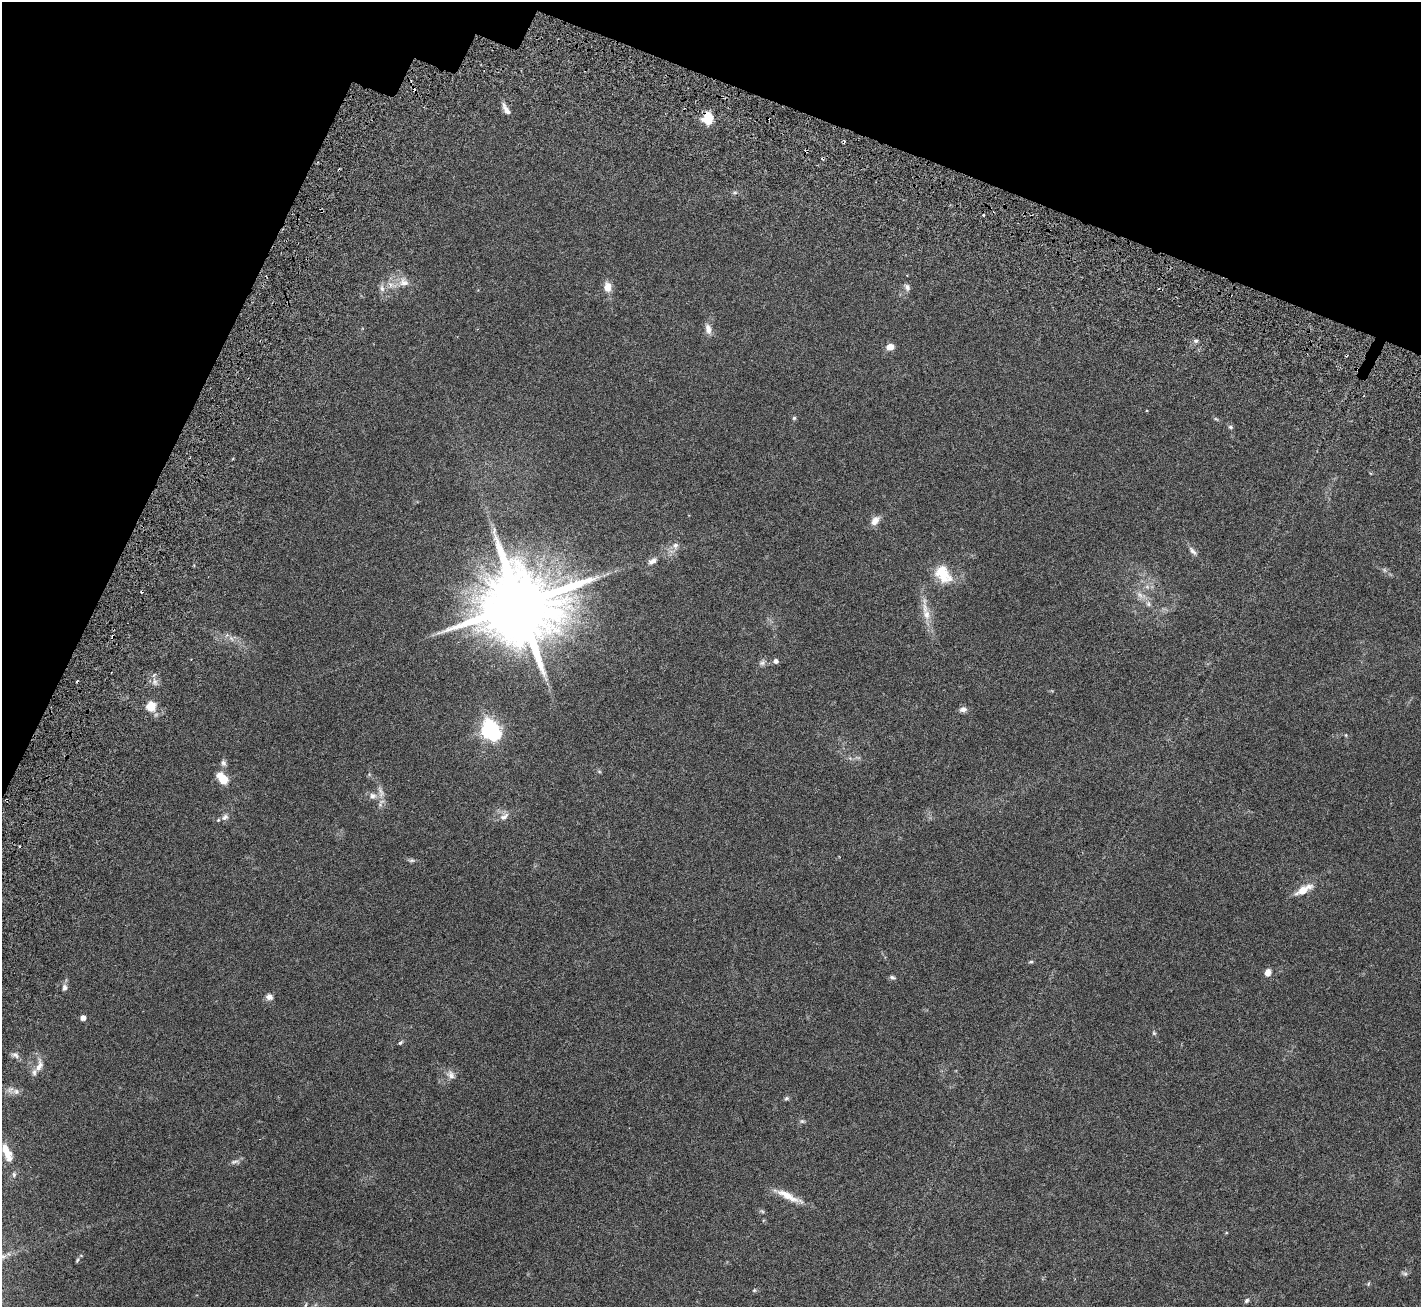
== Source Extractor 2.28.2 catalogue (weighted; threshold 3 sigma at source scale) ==
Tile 2 of 4 x 4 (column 2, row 1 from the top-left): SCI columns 1538-2956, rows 4372-5676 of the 6198 x 6388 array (HDU 1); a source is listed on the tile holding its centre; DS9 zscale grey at full resolution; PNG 1423 x 1309 px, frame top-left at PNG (2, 2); no overlay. Shown black and unused: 18% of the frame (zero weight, under 3 of 6 exposures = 8% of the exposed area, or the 3 px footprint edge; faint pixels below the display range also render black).
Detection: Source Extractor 2.28.2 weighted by HDU 2 'WHT'; one run over the whole footprint, this tile lists its part. Background 0.105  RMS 0.004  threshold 0.0163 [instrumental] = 3 sigma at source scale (4.09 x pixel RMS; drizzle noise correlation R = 1.36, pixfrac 0.8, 0.0396/0.0396 arcsec/px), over >= 5 px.
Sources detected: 77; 8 cosmic-ray / hot-pixel residue — not listed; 5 inside a brighter listed object's ellipse — not listed separately; the other 64 listed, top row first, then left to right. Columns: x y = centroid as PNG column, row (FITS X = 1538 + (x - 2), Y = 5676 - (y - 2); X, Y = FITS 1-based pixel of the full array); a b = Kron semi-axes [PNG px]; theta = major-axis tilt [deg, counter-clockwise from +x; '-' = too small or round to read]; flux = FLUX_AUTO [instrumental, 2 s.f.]
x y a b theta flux
506 109 17 6 -62 2
708 118 12 10 78 6.9
404 282 14 12 -24 3.5
608 287 10 8 -83 3.7
907 287 9 7 -63 1.2
382 288 10 6 -74 1.4
708 329 14 7 -78 2.3
1196 341 6 5 - 0.72
890 347 8 7 - 2.6
794 418 5 5 - 0.51
1216 419 7 4 -35 0.49
1230 427 6 5 - 0.61
875 521 14 8 48 2.7
675 546 9 8 - 1.7
1193 551 14 6 -50 1.4
652 561 13 7 31 1.8
1384 570 7 4 -89 0.57
943 573 26 18 -40 10
1140 595 15 8 -29 2.5
519 605 23 20 51 4700
927 614 15 10 -73 3.9
231 638 10 5 -54 1.1
776 661 6 5 - 1.3
762 663 10 7 19 1.2
155 682 9 7 -63 1.6
151 706 11 10 - 5.3
963 709 10 6 9 1.4
490 730 8 7 - 140
1346 735 5 3 - 0.32
850 758 5 5 - 0.65
223 763 9 7 -65 1.1
599 771 6 4 -2 0.43
223 778 14 8 -48 7.1
381 792 20 7 -77 2.8
373 796 10 9 - 1.8
225 817 11 8 48 1.6
504 817 13 7 39 1.9
411 860 9 5 -2 0.75
1303 890 21 8 29 5.5
1031 962 6 4 8 0.49
1268 972 7 6 - 2.8
892 977 8 5 -17 0.81
64 988 9 6 81 1.3
269 997 9 7 -11 1.6
83 1018 5 4 - 2.1
1154 1033 6 5 - 0.51
400 1043 7 4 43 0.58
15 1055 12 7 -30 1.5
39 1066 21 9 74 3.1
451 1075 13 9 -50 2
10 1090 11 9 69 1.8
786 1098 6 5 - 0.64
802 1121 7 6 - 0.69
7 1152 29 10 -67 6.2
235 1162 12 6 14 1.2
788 1196 38 8 -25 5.7
762 1211 7 4 -44 0.53
1226 1233 5 3 - 0.27
77 1260 7 4 55 0.55
1405 1274 8 5 -16 0.72
1368 1284 6 4 72 0.39
754 1290 5 5 - 0.43
1247 1300 7 5 46 0.71
306 1305 10 3 75 0.63
Overlapping masked pixels (flux is a lower limit): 1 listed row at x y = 708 118
Isophote crosses this tile's border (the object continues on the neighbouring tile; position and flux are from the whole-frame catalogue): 1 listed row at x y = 306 1305